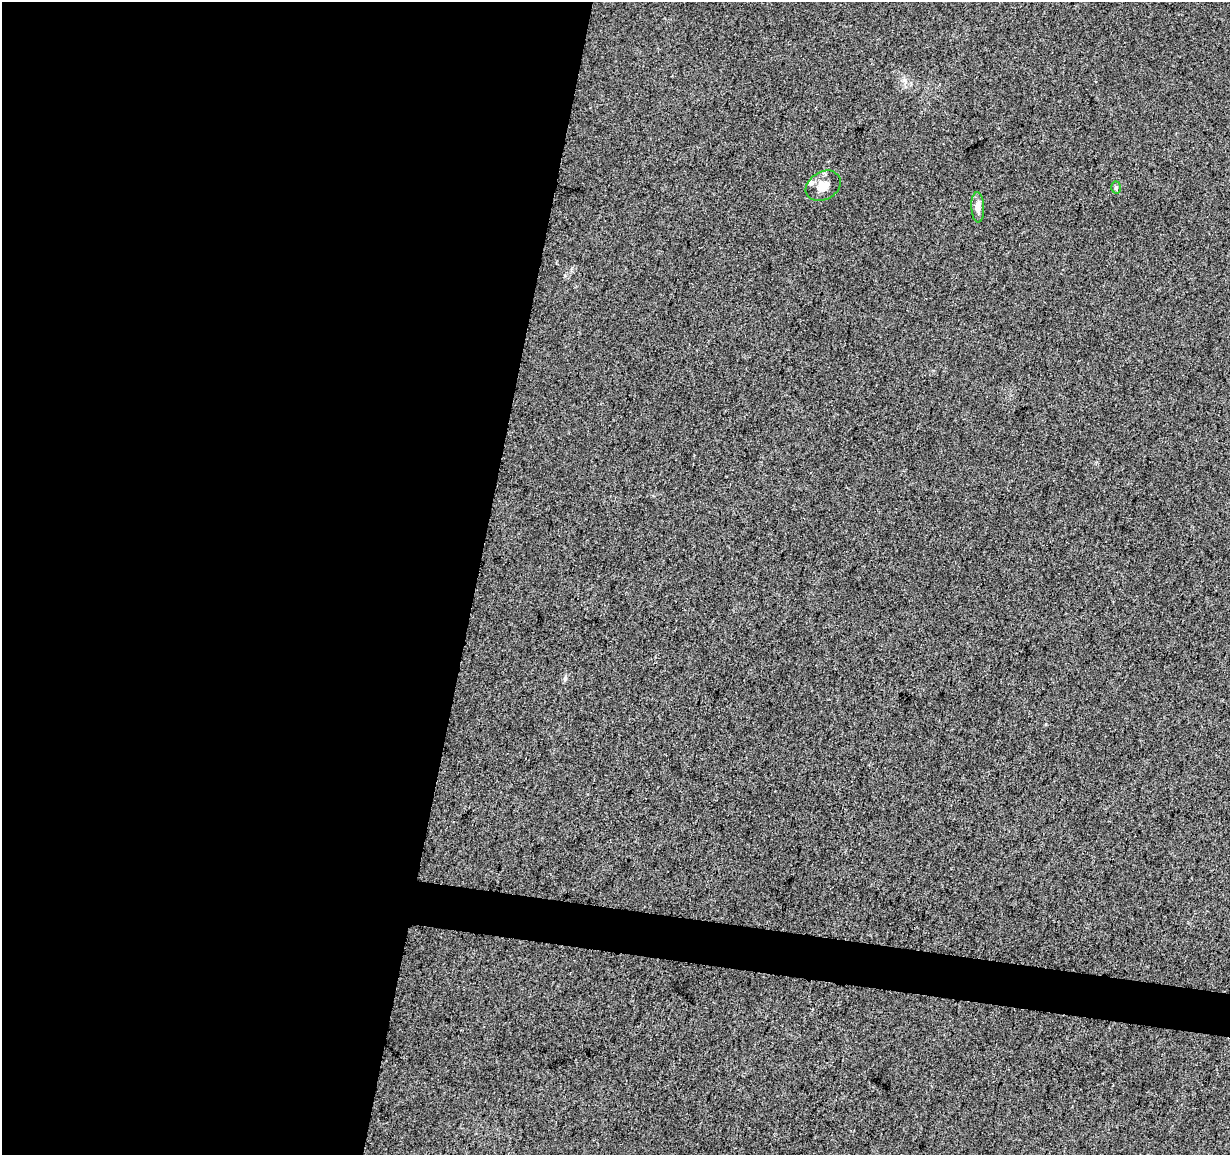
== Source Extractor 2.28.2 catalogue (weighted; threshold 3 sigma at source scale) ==
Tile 5 of 4 x 4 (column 1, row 2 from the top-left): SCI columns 12-1239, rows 2596-3748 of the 4926 x 5130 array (HDU 1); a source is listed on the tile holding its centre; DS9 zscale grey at full resolution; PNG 1232 x 1157 px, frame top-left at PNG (2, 2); each listed source drawn as its Kron ellipse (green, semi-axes under 4 px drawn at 4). Shown black and unused: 41% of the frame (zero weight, under 3 of 5 exposures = <1% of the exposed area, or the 3 px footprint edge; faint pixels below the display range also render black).
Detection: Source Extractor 2.28.2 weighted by HDU 2 'WHT'; one run over the whole footprint, this tile lists its part. Background 0.0271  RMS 0.0046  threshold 0.0207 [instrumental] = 3 sigma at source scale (4.5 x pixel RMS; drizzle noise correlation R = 1.50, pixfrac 1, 0.0396/0.0396 arcsec/px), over >= 5 px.
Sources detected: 4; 1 inside a brighter listed object's ellipse — not listed separately; the other 3 listed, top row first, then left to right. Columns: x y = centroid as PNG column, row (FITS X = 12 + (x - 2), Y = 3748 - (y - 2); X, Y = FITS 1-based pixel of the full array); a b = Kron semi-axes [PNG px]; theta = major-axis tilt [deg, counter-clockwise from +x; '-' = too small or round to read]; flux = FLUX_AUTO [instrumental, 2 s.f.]
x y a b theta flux
823 186 18 14 31 5.4
1116 188 6 5 - 0.7
978 207 15 6 -87 3.5